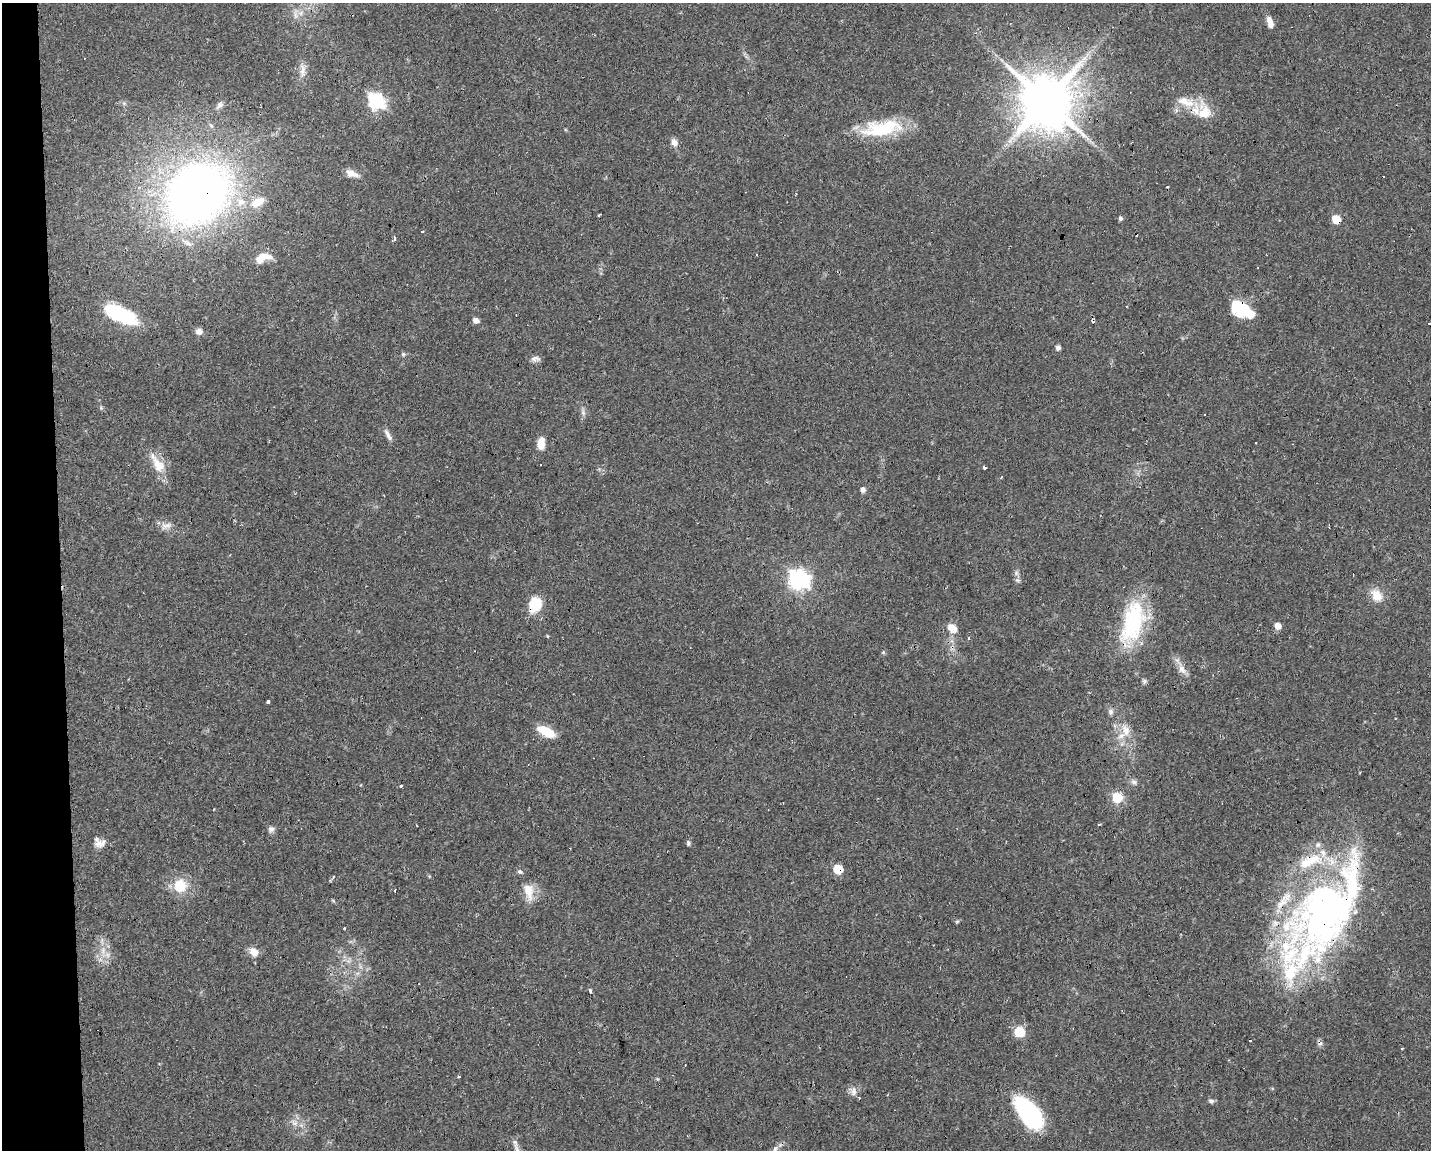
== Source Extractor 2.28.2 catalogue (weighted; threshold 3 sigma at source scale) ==
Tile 4 of 3 x 4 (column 1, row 2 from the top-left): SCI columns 49-1477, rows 2295-3442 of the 4342 x 4589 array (HDU 1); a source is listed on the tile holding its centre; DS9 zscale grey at full resolution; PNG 1433 x 1152 px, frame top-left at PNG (2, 3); no overlay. Shown black and unused: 4% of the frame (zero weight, under 2 of 3 exposures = <1% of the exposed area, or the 3 px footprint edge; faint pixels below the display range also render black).
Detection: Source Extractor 2.28.2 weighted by HDU 2 'WHT'; one run over the whole footprint, this tile lists its part. Background 0.0818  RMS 0.0065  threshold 0.0294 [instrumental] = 3 sigma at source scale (4.5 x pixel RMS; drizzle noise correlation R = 1.50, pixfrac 1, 0.0396/0.0396 arcsec/px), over >= 5 px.
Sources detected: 110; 6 inside a brighter object's white glare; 17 cosmic-ray / hot-pixel residue — not listed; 12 inside a brighter listed object's ellipse — not listed separately; the other 75 listed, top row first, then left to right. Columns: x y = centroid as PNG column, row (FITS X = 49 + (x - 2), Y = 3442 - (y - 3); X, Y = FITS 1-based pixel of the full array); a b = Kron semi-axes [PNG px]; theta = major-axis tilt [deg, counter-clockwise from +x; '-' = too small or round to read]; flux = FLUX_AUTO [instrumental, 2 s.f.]
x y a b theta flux
295 16 9 4 -84 1.9
1270 22 13 6 -75 5.2
303 71 17 7 -89 4.7
377 101 8 7 - 140
1046 101 15 14 - 4000
1186 102 27 11 -20 11
219 105 12 7 43 2.5
1204 113 22 18 -71 14
883 128 50 18 12 39
674 142 10 7 -64 3.4
352 173 17 8 -22 5
198 192 59 48 41 530
258 202 21 11 27 11
599 215 3 2 - 0.59
1120 218 5 4 - 1.6
1336 219 6 5 - 18
422 232 3 3 - 3.1
394 239 3 3 - 7.3
260 259 18 12 11 7
1237 306 12 11 - 18
122 316 24 13 -25 53
476 320 6 5 - 3.8
199 331 8 7 - 3.2
1058 347 5 5 - 2.3
403 354 6 5 - 1.1
535 359 12 8 2 2.6
583 413 8 6 -70 2
388 435 18 5 -60 3.2
541 443 12 7 85 8.2
158 464 24 13 -57 12
540 465 3 2 - 0.71
985 468 4 3 - 4.1
863 490 7 6 - 2.3
166 526 16 8 10 4.1
1016 573 7 6 - 1.6
799 579 8 7 - 320
1017 580 7 4 -44 1.4
1376 595 16 12 -48 9.7
535 604 18 13 79 17
1132 622 54 25 74 59
1278 626 6 5 - 5.6
952 628 13 9 -41 7.2
547 636 4 3 - 0.63
883 652 5 4 - 0.77
1182 669 15 9 -60 5.1
1144 681 6 6 - 1.3
268 702 3 3 - 12
1111 712 8 6 -81 2
1126 730 18 10 -72 8.1
546 731 20 9 -26 14
1134 782 8 6 -31 2
400 786 3 3 - 4.8
1117 797 6 6 - 39
1099 825 4 2 - 0.74
271 829 10 7 57 2.1
100 843 16 10 17 5
688 843 6 5 - 1.3
838 869 6 5 - 23
520 872 7 5 -24 1.5
180 886 18 17 - 16
528 891 20 11 -79 11
1322 912 95 67 73 290
957 921 6 4 1 0.84
345 928 3 3 - 2.1
103 951 11 6 83 4
254 952 11 9 -53 6.2
590 991 4 3 - 5.3
1019 1032 6 6 - 34
1402 1048 3 2 - 0.7
458 1077 3 3 - 1.4
853 1091 13 9 -66 3.6
1211 1101 8 5 -2 1.6
1029 1113 38 18 -52 69
295 1123 10 7 -8 3.3
775 1148 8 6 51 2
Overlapping masked pixels (flux is a lower limit): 6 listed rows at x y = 198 192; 1336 219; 1237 306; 535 604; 838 869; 1322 912